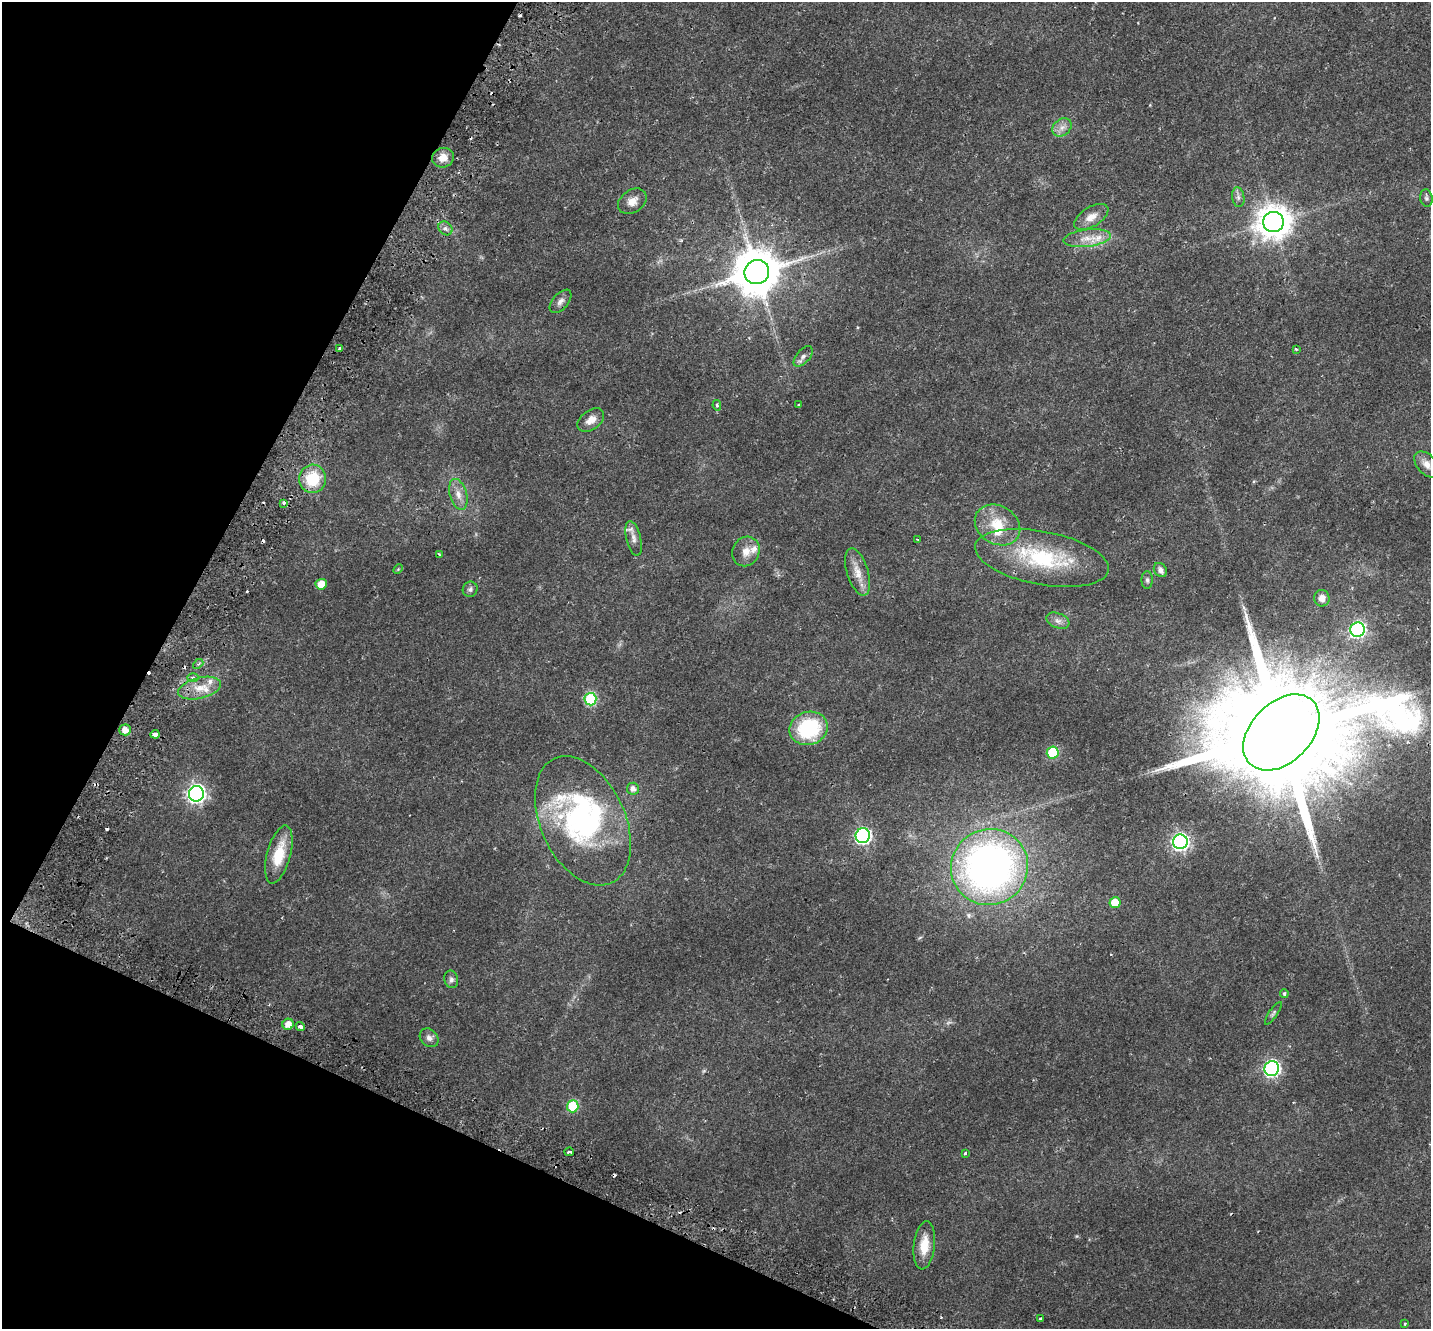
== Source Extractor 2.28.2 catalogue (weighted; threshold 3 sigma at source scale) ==
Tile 9 of 4 x 4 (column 1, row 3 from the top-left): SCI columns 71-1499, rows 1621-2947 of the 5863 x 5958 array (HDU 1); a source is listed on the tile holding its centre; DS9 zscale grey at full resolution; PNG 1433 x 1331 px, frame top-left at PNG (2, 2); each listed source drawn as its Kron ellipse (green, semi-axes under 4 px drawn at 4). Shown black and unused: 22% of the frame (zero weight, under 2 of 3 exposures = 5% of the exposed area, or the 3 px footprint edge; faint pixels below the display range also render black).
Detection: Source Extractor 2.28.2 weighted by HDU 2 'WHT'; one run over the whole footprint, this tile lists its part. Background 0.0194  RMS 0.0032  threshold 0.0146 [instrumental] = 3 sigma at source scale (4.5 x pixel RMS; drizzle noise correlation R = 1.50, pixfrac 1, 0.0396/0.0396 arcsec/px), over >= 5 px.
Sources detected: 86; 1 too faint to see at this stretch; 1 inside a brighter object's white glare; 13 cosmic-ray / hot-pixel residue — neither listed nor drawn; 5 inside a brighter listed object's ellipse — not listed separately; the other 66 listed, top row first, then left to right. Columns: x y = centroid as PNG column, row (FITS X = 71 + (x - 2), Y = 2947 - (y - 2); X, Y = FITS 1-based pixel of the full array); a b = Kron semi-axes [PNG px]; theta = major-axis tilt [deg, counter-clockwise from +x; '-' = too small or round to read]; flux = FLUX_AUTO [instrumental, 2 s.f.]
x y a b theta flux
1062 127 10 8 38 1.8
443 158 11 10 - 3
1238 197 10 6 -81 1
1426 198 9 6 -81 0.76
632 201 15 11 34 2.9
1091 217 19 9 31 3.1
1273 222 10 10 - 560
445 228 8 6 -43 1.2
1087 238 24 8 7 4.1
757 272 12 12 - 1300
561 301 14 8 48 1.5
340 348 4 3 - 2.5
1296 349 3 3 - 0.39
803 356 12 6 48 1.3
717 405 5 3 - 0.46
799 405 3 2 - 0.34
591 420 15 9 36 2.9
1427 464 15 9 -48 2.7
313 479 14 13 - 11
458 494 16 8 -74 2.6
284 503 3 3 - 1.9
997 525 24 19 -31 8.6
634 538 18 7 -76 2
917 539 4 2 - 0.19
746 551 15 13 62 3.1
439 554 3 2 - 0.25
1042 558 68 26 -11 28
398 569 5 4 - 0.32
1160 570 7 6 - 1.3
858 572 24 10 -73 4.1
1147 580 9 5 -89 0.75
321 584 5 5 - 3.6
470 589 8 7 - 0.8
1322 598 8 7 - 2.3
1058 621 12 7 -21 1.5
1358 630 7 7 - 60
198 664 6 3 42 0.46
193 677 6 4 0 0.5
200 688 22 10 14 5.1
590 699 6 6 - 29
809 728 19 16 17 22
125 730 6 5 - 2.7
1281 732 45 30 45 15000
155 734 4 4 - 3.7
1053 753 6 6 - 18
633 789 6 6 - 1.6
196 794 8 7 - 110
583 821 68 42 -65 64
863 836 7 7 - 73
1180 842 7 7 - 94
279 855 30 11 75 8.2
989 867 39 37 31 140
1115 903 5 5 - 6
451 979 9 7 -77 1
1284 993 4 4 - 0.6
1273 1013 13 4 56 0.7
288 1024 5 5 - 2.4
300 1026 5 3 - 6.4
429 1038 10 8 -45 1.5
1272 1068 7 7 - 68
573 1106 6 5 - 17
569 1152 4 3 - 0.61
965 1153 4 3 - 1.1
924 1245 24 10 83 5.5
1040 1319 3 3 - 0.58
1405 1324 4 3 - 0.34
Overlapping masked pixels (flux is a lower limit): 2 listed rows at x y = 125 730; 1281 732